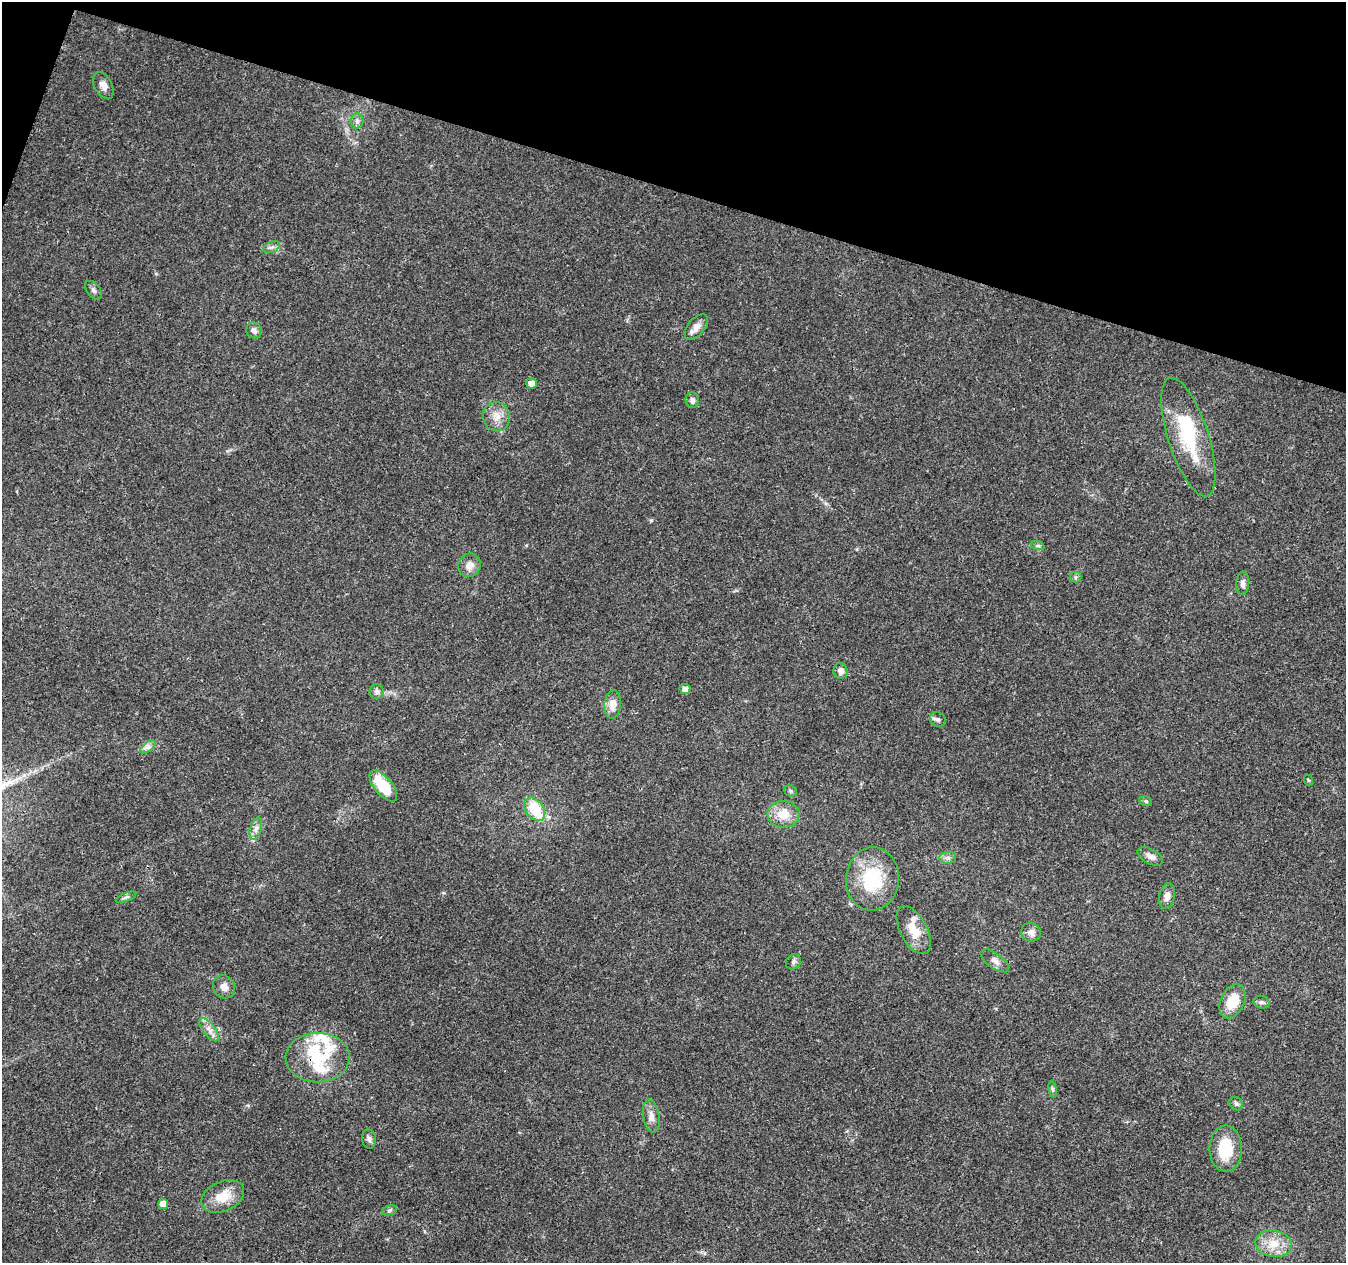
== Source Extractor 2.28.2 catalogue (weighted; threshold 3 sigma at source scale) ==
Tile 2 of 4 x 4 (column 2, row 1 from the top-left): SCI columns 1355-2698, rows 4066-5326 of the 5392 x 5546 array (HDU 1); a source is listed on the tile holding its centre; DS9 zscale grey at full resolution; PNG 1348 x 1265 px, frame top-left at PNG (2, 2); each listed source drawn as its Kron ellipse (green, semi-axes under 4 px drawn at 4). Shown black and unused: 15% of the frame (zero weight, under 3 of 4 exposures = <1% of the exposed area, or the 3 px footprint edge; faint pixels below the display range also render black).
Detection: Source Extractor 2.28.2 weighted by HDU 2 'WHT'; one run over the whole footprint, this tile lists its part. Background 0.0261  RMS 0.0019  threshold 0.00865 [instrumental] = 3 sigma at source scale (4.5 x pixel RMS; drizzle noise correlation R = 1.50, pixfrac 1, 0.0396/0.0396 arcsec/px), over >= 5 px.
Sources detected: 57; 1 inside a brighter object's white glare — neither listed nor drawn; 6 inside a brighter listed object's ellipse — not listed separately; the other 50 listed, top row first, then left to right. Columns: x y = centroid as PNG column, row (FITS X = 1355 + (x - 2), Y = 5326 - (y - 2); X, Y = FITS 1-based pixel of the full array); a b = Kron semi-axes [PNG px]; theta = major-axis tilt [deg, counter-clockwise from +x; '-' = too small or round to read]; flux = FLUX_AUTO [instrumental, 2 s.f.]
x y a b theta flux
103 85 14 8 -61 1.3
357 121 7 6 - 0.62
272 247 8 5 23 0.61
93 290 11 6 -52 0.59
696 327 15 8 50 1.6
254 330 8 7 - 0.79
531 383 5 5 - 1.2
692 400 8 6 -87 0.73
496 417 15 13 -77 2.2
1188 437 62 20 -72 12
1038 546 7 4 -19 0.35
469 565 12 11 - 1.8
1076 577 6 5 - 0.39
1243 583 12 6 85 0.79
841 671 8 7 - 0.87
685 689 5 5 - 1.1
376 692 7 7 - 0.62
613 704 14 8 84 2
938 719 8 7 - 0.5
148 747 9 4 36 0.63
1308 780 6 3 -72 0.2
383 786 19 8 -50 6.3
790 791 7 5 -22 0.34
1146 801 6 5 - 0.36
535 809 13 8 -54 7.2
783 814 16 13 -2 3.6
256 829 11 5 74 0.88
1150 856 14 7 -29 1.2
948 858 8 6 6 0.55
872 879 31 26 86 11
1167 896 13 7 80 1.2
126 897 11 3 20 0.41
914 930 26 13 -62 3.4
1031 932 10 9 - 1.2
995 961 16 7 -36 1.1
793 962 8 7 - 0.6
224 987 12 11 - 1.3
1232 1001 18 11 63 4.7
1261 1002 8 6 -15 0.51
209 1030 14 6 -52 1.2
318 1057 32 25 1 8.9
1053 1089 8 4 -81 0.36
1236 1104 7 6 - 0.47
651 1116 17 8 -80 1.3
369 1139 10 7 -81 0.66
1226 1149 23 16 89 7.7
223 1196 22 15 24 4.1
163 1204 5 5 - 2.1
389 1210 8 4 20 0.35
1274 1244 18 13 -10 3.4
Overlapping masked pixels (flux is a lower limit): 1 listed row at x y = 318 1057
Unlisted compact peaks at least as high as the median listed source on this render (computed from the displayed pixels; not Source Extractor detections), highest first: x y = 651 520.